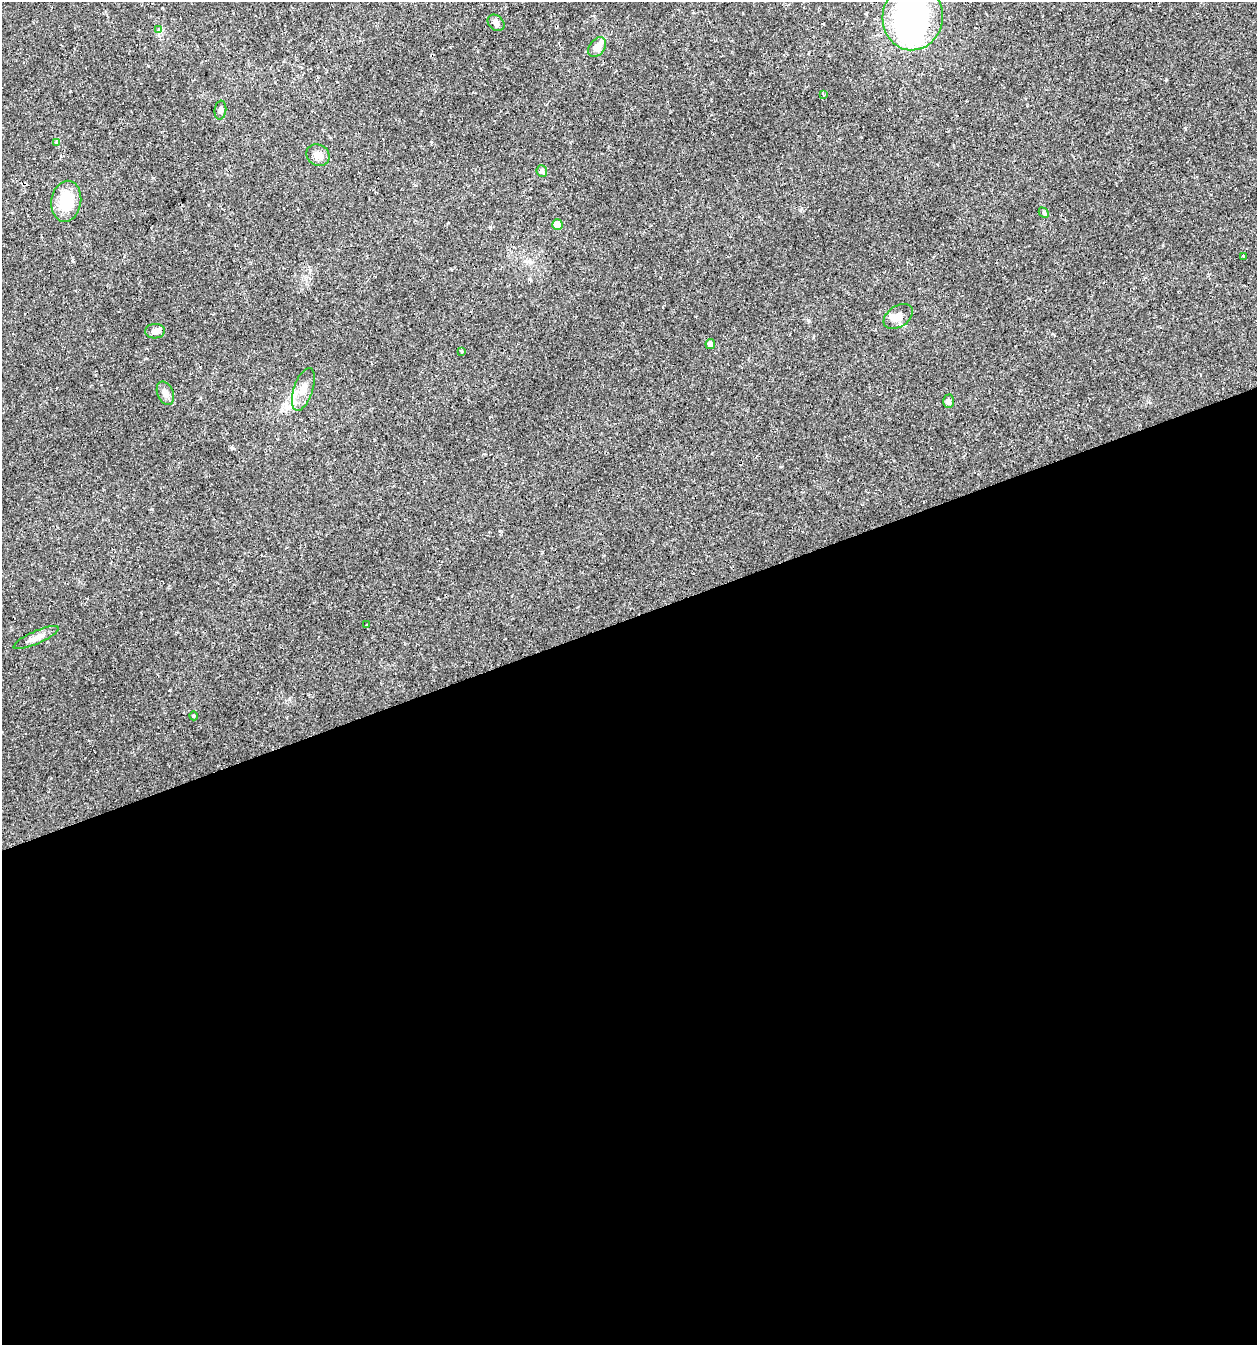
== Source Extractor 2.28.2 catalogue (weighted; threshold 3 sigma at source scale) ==
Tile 15 of 4 x 4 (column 3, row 4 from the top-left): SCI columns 2571-3825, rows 1-1343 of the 5194 x 5371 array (HDU 1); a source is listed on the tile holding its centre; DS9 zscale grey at full resolution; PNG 1259 x 1347 px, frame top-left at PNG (2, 2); each listed source drawn as its Kron ellipse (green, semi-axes under 4 px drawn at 4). Shown black and unused: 54% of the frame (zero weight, under 2 of 3 exposures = <1% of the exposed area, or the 3 px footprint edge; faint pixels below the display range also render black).
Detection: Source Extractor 2.28.2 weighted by HDU 2 'WHT'; one run over the whole footprint, this tile lists its part. Background 0.0241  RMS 0.0031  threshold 0.0139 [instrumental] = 3 sigma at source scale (4.5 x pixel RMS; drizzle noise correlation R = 1.50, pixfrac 1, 0.0396/0.0396 arcsec/px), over >= 5 px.
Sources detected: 28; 1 inside a brighter object's white glare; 3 cosmic-ray / hot-pixel residue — neither listed nor drawn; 1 inside a brighter listed object's ellipse — not listed separately; the other 23 listed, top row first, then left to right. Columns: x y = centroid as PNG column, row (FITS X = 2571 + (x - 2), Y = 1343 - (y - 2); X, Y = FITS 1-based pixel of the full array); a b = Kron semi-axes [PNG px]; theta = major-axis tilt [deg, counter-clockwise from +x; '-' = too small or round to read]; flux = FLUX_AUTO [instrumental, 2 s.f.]
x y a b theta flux
913 17 33 30 81 62
496 23 9 7 -44 1.1
159 30 3 3 - 3.1
597 47 11 7 52 3.1
823 95 3 2 - 0.42
220 110 9 6 82 1
57 143 3 3 - 1.7
318 155 12 10 -32 2.2
542 171 6 5 - 0.97
66 201 20 15 81 9.9
1044 213 6 4 -46 0.43
557 225 5 5 - 4
1244 256 3 3 - 1.6
898 316 16 10 34 2.6
155 331 10 7 3 1.4
710 344 5 4 - 1.2
462 351 3 3 - 6.9
303 389 22 9 71 3.8
165 393 12 8 -67 1.6
948 401 7 5 -90 0.75
366 625 3 2 - 0.76
36 638 24 6 24 2.3
194 716 4 3 - 0.29
Isophote crosses this tile's border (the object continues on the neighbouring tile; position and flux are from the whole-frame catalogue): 1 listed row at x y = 913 17
Unlisted compact peaks at least as high as the median listed source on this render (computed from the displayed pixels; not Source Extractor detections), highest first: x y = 1185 129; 232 448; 809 321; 72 261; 289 699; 500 531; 170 690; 1163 245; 431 142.